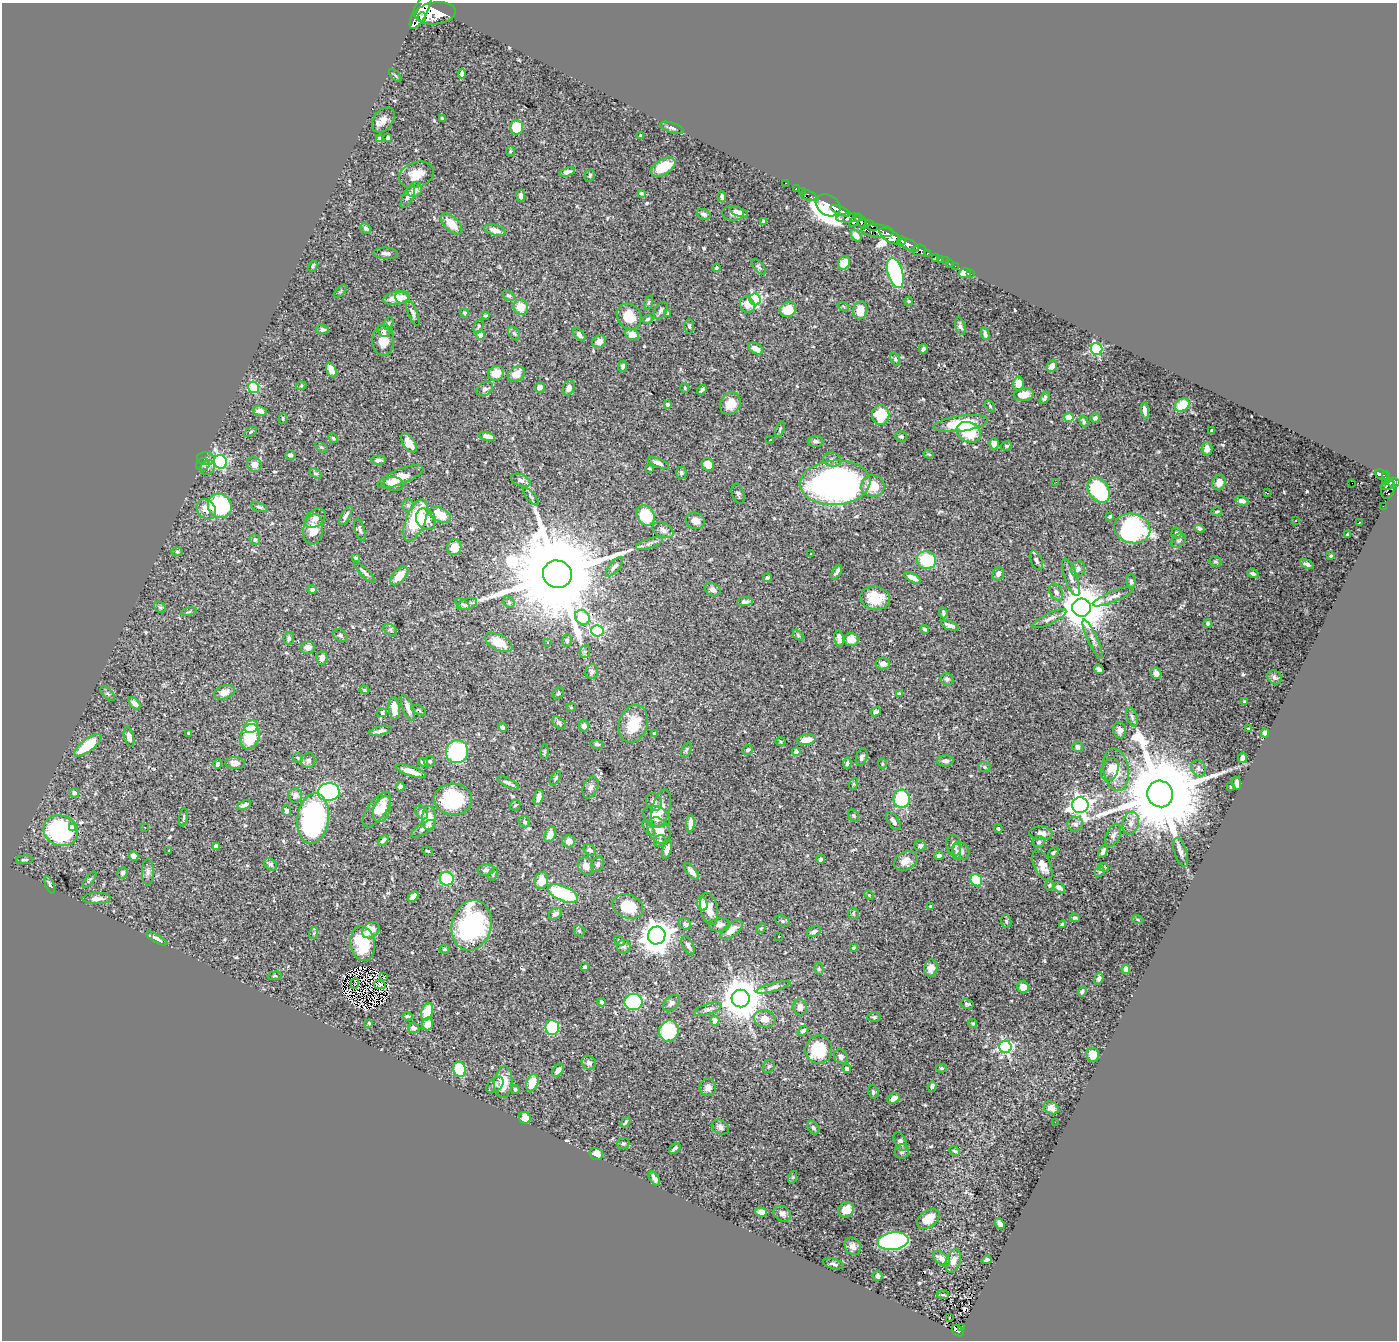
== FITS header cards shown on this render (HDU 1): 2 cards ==
NAXIS1  =                 1395
NAXIS2  =                 1338

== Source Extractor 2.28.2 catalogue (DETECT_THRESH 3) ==
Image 1395 x 1338 px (HDU 1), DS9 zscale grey, 1 PNG px = 1 image px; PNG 1399 x 1342 px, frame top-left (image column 1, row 1338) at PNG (2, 3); each listed source drawn as its Kron ellipse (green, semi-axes under 4 px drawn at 4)
Background 1.17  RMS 0.023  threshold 0.0701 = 3 sigma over >= 5 px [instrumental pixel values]
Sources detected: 567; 3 with non-positive FLUX_AUTO (blend fragments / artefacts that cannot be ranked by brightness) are neither listed nor drawn; of the other 564, the 500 brightest by FLUX_AUTO listed and drawn (64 fainter detections omitted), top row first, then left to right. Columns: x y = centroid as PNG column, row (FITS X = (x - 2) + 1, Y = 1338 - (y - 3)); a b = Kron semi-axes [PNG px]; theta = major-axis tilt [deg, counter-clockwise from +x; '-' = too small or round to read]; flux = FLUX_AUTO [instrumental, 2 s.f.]
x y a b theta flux
421 10 21 7 64 7800
435 13 20 11 6 9500
422 17 5 3 - 1100
462 74 5 4 - 5.1
395 76 7 3 -45 1.9
442 118 3 3 - 1.9
383 120 14 9 53 12
516 127 7 6 - 45
672 128 12 5 -18 5
641 136 3 3 - 3.4
388 138 4 3 - 3.3
380 139 4 4 - 4
510 151 5 4 - 1.7
663 167 13 7 31 42
567 172 8 4 18 6.2
416 175 18 12 19 25
590 176 6 5 - 2.7
786 183 3 2 - 34
796 189 3 2 - 35
414 190 8 6 48 10
802 191 2 2 - 22
641 193 4 3 - 2.2
808 195 9 4 -19 130
408 196 13 5 64 6.2
521 196 6 4 -83 4.4
722 197 5 3 - 2.9
828 205 13 10 -33 2600
840 211 11 4 -24 2700
739 212 9 4 -21 5.4
733 213 11 7 -3 6.4
704 214 7 5 -21 4.2
850 218 13 4 2 820
855 220 8 3 53 840
861 221 8 4 -56 1500
764 222 3 3 - 3.3
452 224 13 7 -44 26
871 225 7 3 -32 560
366 228 6 4 -44 4.2
495 230 11 5 -15 11
878 231 16 6 -5 1700
856 236 7 4 -52 9.7
890 236 12 6 -33 5400
902 241 4 3 - 850
909 245 10 5 -22 2300
919 250 6 6 - 470
386 253 12 6 -4 6
927 253 3 3 - 320
936 258 4 3 - 92
940 259 2 2 - 14
945 261 2 2 - 13
844 263 7 5 62 21
949 263 2 2 - 9.2
313 266 6 4 63 2.4
955 266 2 2 - 12
758 267 9 5 -48 3.8
716 268 4 3 - 2.4
895 273 15 7 -74 280
965 273 6 5 - 28
971 274 2 2 - 14
340 291 8 3 45 2
508 296 6 4 -35 2.9
403 297 7 6 - 7
396 298 13 6 8 17
755 299 6 5 - 240
909 301 4 3 - 2.2
648 303 7 3 71 2.2
747 305 8 7 - 15
843 306 6 3 -19 1.9
521 307 8 7 - 23
788 309 8 7 - 32
860 310 9 7 80 20
661 311 9 5 59 4.5
413 313 13 4 -67 5.3
465 313 4 4 - 2.9
668 313 3 3 - 2.2
485 315 3 3 - 2.3
629 316 13 11 -52 36
648 319 5 4 - 3.4
389 323 7 4 66 2.6
479 326 7 4 70 2.9
689 326 7 5 -88 3
960 326 9 5 -73 4.7
322 329 6 5 - 4.9
384 331 6 5 - 3.5
514 333 8 5 -53 3.1
985 334 6 3 -73 4.7
480 335 5 4 - 12
579 335 7 4 -48 5.2
632 335 7 5 -26 16
383 340 15 11 87 22
599 342 7 6 - 8.7
756 349 8 5 -30 12
923 349 5 3 - 3.7
1097 349 6 5 - 190
895 359 6 4 -71 2.3
623 366 5 4 - 4
1052 366 6 5 - 8.1
331 370 8 4 -68 11
496 373 8 7 - 25
516 374 9 7 36 14
1018 384 7 5 88 17
301 386 5 3 - 1.7
254 387 6 5 - 93
540 387 5 5 - 7.2
569 388 7 5 68 7.1
685 388 5 4 - 1.7
485 389 9 6 29 6.3
702 390 5 3 - 3.1
1024 395 10 6 8 21
1045 398 6 3 59 4
668 404 3 3 - 5
730 404 11 9 57 21
1182 405 8 6 33 43
990 406 6 4 -60 2.4
260 411 7 4 -14 8.5
1145 411 8 4 -83 6.5
881 415 10 8 90 63
1069 417 4 4 - 45
283 418 5 4 - 2.2
1095 418 5 4 - 4.7
1084 421 6 3 -62 2.7
961 424 27 8 8 72
780 429 8 3 71 2
1211 431 3 3 - 2.5
250 432 7 4 32 1.9
969 432 13 9 -26 69
487 436 8 4 -13 9.3
901 436 6 5 - 3.1
333 438 5 4 - 2.2
770 440 3 2 - 3.6
815 441 8 5 3 4.3
409 443 11 6 -56 20
994 444 5 5 - 10
1006 446 6 4 10 2.3
321 447 7 3 -35 1.9
1207 449 6 5 - 8
929 454 5 4 - 1.7
290 455 5 4 - 3.7
206 459 9 6 -8 5
378 460 7 4 0 5
832 460 9 7 -10 6.4
221 462 7 6 - 290
658 463 11 4 -21 5.8
254 464 7 7 - 9.9
708 464 7 6 - 19
203 465 6 6 - 4.4
208 467 8 6 50 4.9
649 468 3 3 - 1.8
681 473 6 5 - 3.2
316 474 6 4 -32 2.6
1381 475 7 4 -24 320
400 477 24 7 22 26
1386 478 7 4 85 420
521 480 10 6 -21 6.8
1056 482 2 2 - 4.5
1219 482 8 6 68 13
1394 482 6 4 -12 690
835 483 35 22 4 680
1352 483 2 2 - 2.2
394 484 10 7 -9 12
1388 485 7 3 15 410
873 486 11 11 - 40
1388 489 10 6 81 540
1099 490 14 10 -55 170
1267 493 4 2 - 1.7
738 494 10 6 -71 3.8
531 497 11 3 -49 2.4
1242 501 7 4 -12 7.7
408 505 6 6 - 3.1
220 506 12 11 - 160
1383 506 2 2 - 7.3
260 507 9 4 -18 3.3
206 509 11 9 -51 17
1217 511 5 4 - 2.7
346 515 11 4 60 5
440 515 12 6 -28 35
646 515 11 8 -62 64
1110 516 4 3 - 2.6
315 518 12 8 40 9.4
426 519 11 9 -55 15
416 520 22 9 68 97
1295 520 3 3 - 2.3
695 521 9 8 - 13
1359 523 3 2 - 2
1132 528 18 14 -14 280
313 529 15 10 82 26
1199 529 5 4 - 3.6
360 530 12 4 -72 4.4
663 530 11 7 -26 7.8
1176 533 5 5 - 3.4
1347 534 3 2 - 2.2
255 540 6 5 - 3.2
1179 540 8 6 45 4.1
649 543 14 5 20 6
454 547 8 7 - 19
177 551 6 4 -1 2.3
811 553 3 2 - 1.8
1331 556 4 3 - 1.9
356 558 4 3 - 2.7
926 560 10 8 -19 72
1036 560 10 5 -66 5.9
1216 562 6 5 - 2.6
1307 564 7 4 -26 4.6
615 567 12 5 49 5.3
1078 569 8 7 - 6.6
364 572 14 4 -44 4.7
837 572 8 3 60 5.3
557 574 14 13 - 47000
998 574 7 5 70 5.9
1253 574 5 4 - 4.5
399 576 11 6 47 22
1071 577 20 6 -71 10
767 578 4 3 - 2.6
912 578 9 4 -26 11
1131 581 8 4 -84 3.5
312 590 4 4 - 4.1
713 590 8 6 -29 7.6
1056 592 9 6 -60 6.3
1113 597 22 5 22 9.3
875 598 15 11 -12 37
509 602 6 5 - 2.7
745 602 8 4 7 5.9
462 604 8 4 -33 2.3
467 604 10 5 19 4.9
160 607 6 5 - 2.9
1082 608 9 9 - 6500
189 612 8 3 10 2.4
943 613 5 3 - 2.7
582 617 8 7 - 47
1049 619 18 5 26 8.3
1208 624 4 4 - 3
950 625 9 4 -20 6.1
925 629 4 4 - 3.6
390 630 7 5 -31 3.1
597 631 6 6 - 180
340 635 8 5 -34 3.5
798 635 6 3 -47 2
289 638 6 5 - 4.9
839 638 8 4 -83 7.2
851 639 7 6 - 19
1093 639 21 5 -66 7.5
567 641 6 5 - 3.1
499 642 15 7 -27 27
548 642 3 3 - 2.8
308 647 7 6 - 11
585 652 6 5 - 3
322 658 7 5 87 9.7
883 664 7 6 - 8.2
1099 669 5 4 - 3.8
592 672 7 6 - 5.8
1156 673 6 5 - 6.7
1274 677 8 6 -41 3.6
947 679 7 6 - 4.3
364 690 5 4 - 2
224 692 10 7 19 12
558 693 6 5 - 2.2
108 694 9 4 -44 3.7
899 694 4 3 - 5
1244 701 3 3 - 1.7
134 703 7 4 -44 7.9
571 707 4 4 - 1.7
394 708 11 5 -85 19
408 708 14 5 -70 10
419 710 8 3 -27 2
876 712 5 4 - 6.2
382 713 5 4 - 4.2
1132 717 10 5 -72 4.1
559 723 8 5 -41 4.1
633 724 19 14 74 40
584 726 6 5 - 5.9
251 727 7 6 - 75
503 727 4 3 - 3.6
1249 729 4 3 - 2
1120 730 8 6 -79 9.7
380 731 11 3 11 5.3
189 733 3 3 - 1.9
655 733 4 3 - 2.4
1265 733 4 4 - 30
129 737 10 5 -75 8
250 737 13 9 76 58
806 740 9 5 10 20
781 742 5 4 - 2.2
597 744 6 4 -11 3.1
88 745 16 6 38 66
1078 747 5 5 - 6.8
686 750 8 4 68 2.9
747 750 5 5 - 3.1
457 752 11 11 - 180
544 752 7 3 87 2.3
796 752 4 4 - 6.8
861 757 9 5 72 4.9
298 758 5 4 - 2
1243 758 5 4 - 6.9
308 761 7 7 - 7.5
430 761 6 5 - 3.1
945 761 8 6 3 6.2
423 762 5 3 - 3.3
235 763 10 6 -5 7.1
847 763 6 4 80 3.1
218 764 5 4 - 4.6
882 764 5 4 - 2.5
984 767 6 5 - 2.5
1198 768 9 7 -60 5.1
1110 770 12 8 67 11
1116 770 21 12 -80 39
411 771 16 4 -19 16
555 778 8 4 61 2.3
508 783 12 4 -26 5.6
1237 783 7 3 -85 6.8
853 784 6 4 71 1.8
400 787 5 4 - 6.1
1231 787 3 3 - 2
590 788 11 7 67 6.2
329 792 11 9 6 270
74 793 5 4 - 4.9
1160 794 13 12 - 35000
295 795 7 7 - 5.1
539 797 8 4 75 7.4
453 799 19 16 -3 97
902 799 9 8 - 100
654 802 9 7 -62 6.6
244 805 7 4 24 4.7
515 805 6 4 43 2.1
1080 805 8 8 - 800
382 809 13 8 70 17
661 809 19 9 75 17
377 810 21 9 54 28
287 811 5 4 - 4.7
422 812 7 5 -50 8.6
657 816 14 9 -24 22
853 816 6 5 - 2.5
183 817 9 3 79 2.1
313 818 25 15 82 390
429 818 12 7 86 30
893 821 10 5 -54 5.9
525 822 6 5 - 3
1131 823 12 8 75 11
690 824 9 4 85 11
1075 824 8 7 - 6.7
145 827 3 2 - 1.9
72 828 3 3 - 6.1
423 829 14 5 31 5.9
649 829 9 4 -50 2.8
998 829 5 3 - 1.9
659 830 14 10 -58 17
61 831 17 15 -19 260
1041 833 11 6 -2 11
550 834 8 5 68 13
1113 835 12 6 64 6.4
383 840 6 4 44 3.6
569 841 6 6 - 14
660 841 6 5 - 3.1
1039 842 6 5 - 3.3
954 845 11 7 -75 9.1
216 846 4 4 - 4.6
920 846 6 5 - 3.4
168 850 3 3 - 4.3
590 850 6 5 - 4.4
667 850 10 4 72 6.5
428 851 5 3 - 1.9
956 851 8 4 -87 3.8
961 851 9 8 - 8.3
1103 851 7 4 63 5.1
1181 852 15 6 -73 7.9
1053 853 6 4 41 2.7
134 856 5 4 - 8.3
939 856 5 3 - 4.5
821 859 4 4 - 3.9
25 860 8 4 1 3
906 861 12 8 29 14
270 864 7 5 -38 4.2
598 864 8 6 65 4.6
1042 865 16 8 -65 17
586 866 9 7 -60 11
1104 867 5 4 - 2.1
486 870 8 5 5 4.6
148 872 13 6 90 6.3
692 872 10 5 -49 11
1100 872 5 4 - 1.9
122 873 6 5 - 5.2
493 874 7 4 66 2.2
447 879 7 6 - 83
90 880 10 3 52 2.5
976 880 6 5 - 55
541 881 8 6 76 22
50 885 9 4 -67 3.3
1050 885 5 5 - 2.1
1059 888 7 4 -33 8.1
563 893 16 7 -23 120
869 895 5 4 - 1.8
413 897 6 4 44 8.4
97 898 14 6 1 9.3
702 904 7 5 -73 17
628 906 16 12 -23 52
930 906 3 2 - 1.8
709 909 16 8 -77 21
853 913 6 5 - 2.4
555 914 7 5 33 6.1
1075 918 5 4 - 2.7
1138 920 6 4 -19 2.1
782 921 7 5 -27 3.2
1006 921 7 5 -75 3
685 924 6 5 - 4.2
1062 924 4 3 - 2.7
472 925 25 19 75 230
720 925 11 6 5 6.6
761 928 5 4 - 2
371 930 10 7 38 18
732 930 13 6 39 14
579 931 6 5 - 2.7
814 932 7 5 25 5.8
314 933 6 4 71 2
657 935 9 8 - 2500
779 936 3 2 - 3.6
157 938 12 4 -29 5.5
619 941 6 4 -38 2.2
362 944 17 12 -80 55
688 945 10 5 -62 7.3
624 947 7 6 - 3.5
853 948 4 3 - 2.1
444 949 5 4 - 1.9
585 967 4 3 - 2.9
931 968 9 6 75 9.7
819 969 6 4 -80 2.2
1126 969 4 4 - 30
275 976 7 3 6 1.7
384 976 2 2 - 2
1099 978 6 4 71 5.2
355 984 5 2 - 1.8
380 985 6 3 -11 2.7
773 987 18 4 15 6.1
1023 987 6 5 - 18
1082 991 5 4 - 2.9
741 998 9 9 - 5500
602 1002 4 4 - 6.6
634 1002 9 8 - 150
671 1003 9 6 42 6.1
967 1004 7 5 -13 3.1
800 1007 8 6 -81 12
708 1009 14 5 17 5.9
427 1012 9 5 72 38
408 1016 5 3 - 2.5
874 1017 7 4 0 2.9
765 1019 11 8 -14 17
715 1021 5 4 - 13
369 1023 4 4 - 1.9
427 1024 6 5 - 13
973 1024 4 4 - 2.3
552 1027 7 7 - 68
413 1028 6 5 - 4.7
669 1031 11 10 - 98
803 1031 6 4 44 4.2
1005 1047 6 6 - 270
819 1050 14 13 - 86
1093 1055 7 6 - 19
841 1057 8 6 -55 6.8
589 1063 7 6 - 4.9
769 1066 7 5 59 3.1
941 1068 5 4 - 2.7
460 1069 8 6 -71 77
847 1069 4 4 - 2.7
558 1070 7 5 52 8
503 1082 16 9 85 29
532 1083 9 6 69 30
495 1085 10 6 41 5.4
932 1086 5 4 - 3.9
708 1087 9 8 - 7.6
515 1089 4 4 - 1.9
873 1092 7 5 -75 3.2
894 1098 6 4 36 7.1
1051 1108 8 6 -29 10
525 1118 6 5 - 17
625 1122 6 3 49 2
1055 1122 2 2 - 5.2
720 1127 9 7 -29 6.4
813 1127 7 5 -51 3.5
900 1142 10 5 -66 4.8
623 1144 6 5 - 2.7
675 1148 6 3 42 3.7
902 1151 7 7 - 4.1
955 1151 5 3 - 2.1
596 1154 7 6 - 11
793 1177 6 4 72 2.2
654 1178 8 4 -57 6.3
846 1210 8 7 - 20
761 1212 6 4 -4 8.6
782 1214 9 7 -30 7.3
928 1219 12 8 34 31
1000 1224 6 4 -55 9.6
893 1241 15 8 7 360
853 1246 9 7 -60 7.3
941 1259 9 6 -38 12
987 1260 5 3 - 3.4
953 1261 12 7 70 12
833 1264 10 5 -14 4.3
878 1276 5 4 - 3.6
943 1295 6 2 -4 2
949 1318 3 2 - 4.3
961 1327 3 2 - 13
958 1331 6 5 - 130
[64 fainter detections neither listed nor drawn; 3 non-positive-flux detections neither listed nor drawn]